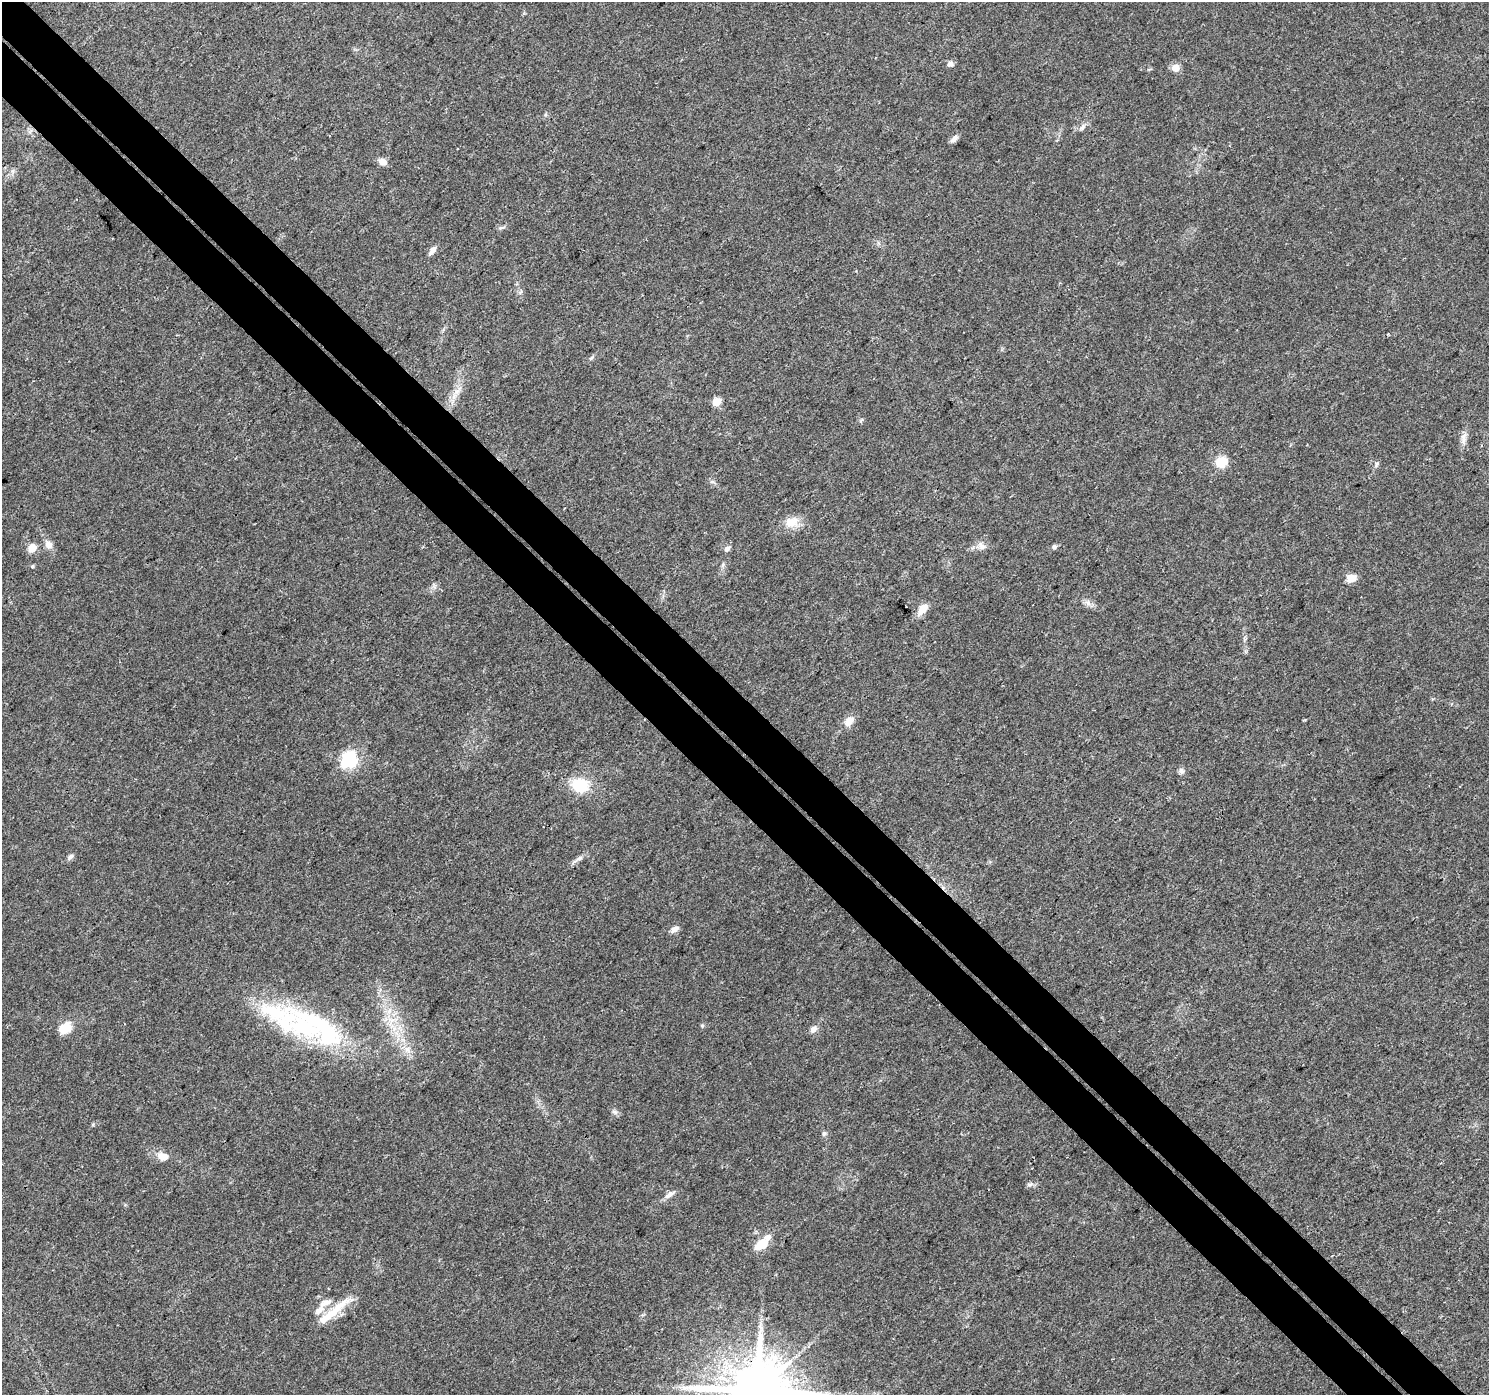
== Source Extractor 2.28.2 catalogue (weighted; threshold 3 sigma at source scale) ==
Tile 11 of 4 x 4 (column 3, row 3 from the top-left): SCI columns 3053-4539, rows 1682-3074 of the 6098 x 6083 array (HDU 1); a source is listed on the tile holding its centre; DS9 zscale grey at full resolution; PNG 1491 x 1397 px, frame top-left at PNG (2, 2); no overlay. Shown black and unused: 7% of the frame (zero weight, under 3 of 4 exposures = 7% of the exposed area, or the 3 px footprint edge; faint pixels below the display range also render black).
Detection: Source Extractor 2.28.2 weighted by HDU 2 'WHT'; one run over the whole footprint, this tile lists its part. Background 0.0386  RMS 0.0038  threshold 0.0172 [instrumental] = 3 sigma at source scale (4.5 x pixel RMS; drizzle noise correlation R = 1.50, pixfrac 1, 0.0396/0.0396 arcsec/px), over >= 5 px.
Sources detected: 53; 1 inside a brighter object's white glare — not listed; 5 inside a brighter listed object's ellipse — not listed separately; the other 47 listed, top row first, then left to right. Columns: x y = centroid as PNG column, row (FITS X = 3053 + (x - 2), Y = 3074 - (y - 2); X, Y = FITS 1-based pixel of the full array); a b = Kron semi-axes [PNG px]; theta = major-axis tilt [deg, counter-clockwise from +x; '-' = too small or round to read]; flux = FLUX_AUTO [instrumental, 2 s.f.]
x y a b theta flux
950 64 8 7 - 1.4
1176 68 10 10 - 2.4
1082 127 10 6 53 1.3
954 139 11 6 50 1.7
383 162 11 8 -18 2.4
432 250 13 6 56 1.9
1388 334 3 2 - 0.35
591 358 7 4 45 0.65
458 391 16 4 45 2.1
716 402 7 6 - 5.2
861 420 8 3 45 0.48
1464 436 11 7 58 2
1221 462 8 7 - 12
1376 464 10 4 61 0.86
712 482 6 4 -18 0.72
792 522 20 15 15 5.4
48 545 12 9 -59 2.6
982 546 13 8 -45 2.1
1054 547 6 6 - 0.88
32 548 6 6 - 6.3
727 549 7 6 - 1.3
723 564 7 4 72 0.68
32 566 5 4 - 0.46
1351 578 11 8 19 3.7
1088 603 10 6 -30 1.7
923 608 12 7 52 5.9
849 721 13 9 44 3.6
349 760 20 17 61 17
1181 771 9 7 -73 1.2
580 785 19 15 -9 13
70 857 10 6 48 1.1
579 858 16 5 31 1.8
675 929 9 6 27 2
313 1021 72 21 -24 42
702 1025 6 4 -19 0.47
64 1028 11 8 34 8.9
813 1029 10 7 50 1.9
407 1050 10 7 -53 2.5
614 1112 9 6 -27 1.1
824 1133 7 5 90 0.75
162 1157 14 10 -18 4
1030 1184 10 5 14 1.1
670 1194 16 6 36 1.9
761 1244 17 10 34 7.4
325 1303 18 8 20 3.3
335 1310 50 9 40 10
757 1391 17 16 - 2500
Overlapping masked pixels (flux is a lower limit): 1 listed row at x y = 757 1391
Isophote crosses this tile's border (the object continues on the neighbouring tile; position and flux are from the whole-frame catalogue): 1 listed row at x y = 757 1391
Unlisted compact peaks at least as high as the median listed source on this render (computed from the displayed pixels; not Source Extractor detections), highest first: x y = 93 1125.